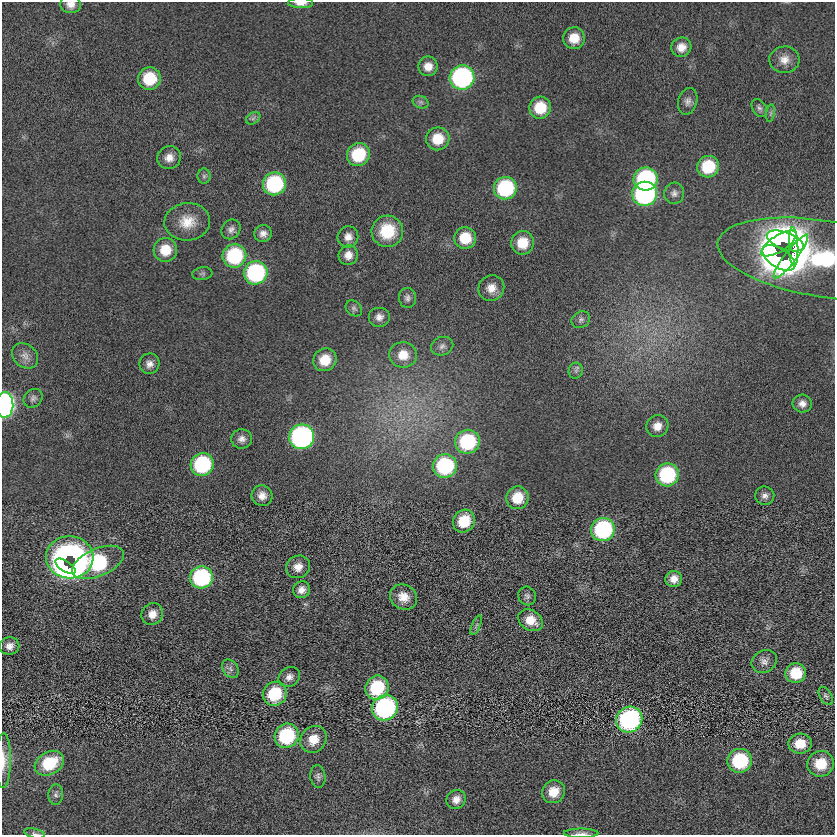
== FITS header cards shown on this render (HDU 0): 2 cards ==
NAXIS1  =                  833
NAXIS2  =                  833

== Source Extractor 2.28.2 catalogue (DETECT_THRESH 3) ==
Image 833 x 833 px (HDU 0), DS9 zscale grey, 1 PNG px = 1 image px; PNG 837 x 837 px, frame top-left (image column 1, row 833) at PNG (2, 2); each listed source drawn as its Kron ellipse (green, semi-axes under 4 px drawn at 4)
Background 0.0477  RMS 4.7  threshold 14.2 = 3 sigma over >= 5 px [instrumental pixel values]
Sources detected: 103; all 103 listed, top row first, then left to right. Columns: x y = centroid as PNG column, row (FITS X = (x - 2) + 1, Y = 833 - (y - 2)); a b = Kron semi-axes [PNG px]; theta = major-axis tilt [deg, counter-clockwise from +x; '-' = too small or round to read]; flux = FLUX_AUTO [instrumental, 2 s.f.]
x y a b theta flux
300 3 12 5 0 2400
71 5 10 8 -6 2200
574 38 11 11 - 5700
681 47 10 9 - 3400
784 60 15 13 5 3500
428 66 10 9 - 3300
462 77 12 12 - 65000
149 78 11 11 - 13000
688 101 13 9 74 1800
421 102 8 6 -21 880
540 108 11 11 - 9500
759 108 10 7 -57 1100
770 113 9 4 81 620
253 118 8 5 31 820
438 139 12 11 - 7900
358 155 12 11 - 17000
169 158 12 11 - 3100
708 167 11 10 - 14000
204 176 8 6 -90 820
646 179 12 11 - 42000
274 184 12 11 - 32000
505 188 11 11 - 29000
674 193 10 10 - 1500
645 194 12 12 - 68000
187 222 23 18 6 7500
231 229 10 9 - 1600
387 231 16 15 - 12000
263 234 9 8 - 1900
348 237 10 10 - 2500
465 238 11 10 - 8500
785 241 19 8 -20 100000
522 243 12 11 - 7400
779 243 20 8 33 93000
794 247 19 4 -88 61000
165 250 12 12 - 7300
348 255 10 9 - 2900
234 256 12 11 - 28000
791 256 27 6 53 85000
779 258 18 9 -33 100000
824 259 108 38 -9 100000
256 273 12 11 - 44000
202 274 10 6 7 880
491 288 13 12 - 3800
407 298 10 8 -86 1300
354 308 9 7 -41 950
379 317 11 10 - 2100
581 320 10 8 32 1100
442 346 11 9 22 1500
403 355 14 13 - 5600
25 356 14 11 -41 2400
325 360 12 11 - 7200
149 364 10 10 - 2200
576 371 8 7 - 1000
33 398 10 8 43 1300
802 404 9 9 - 2100
5 405 13 8 88 93000
657 426 11 10 - 3400
302 437 12 12 - 90000
242 439 10 9 - 1900
467 442 12 12 - 26000
202 464 12 11 - 31000
445 466 12 12 - 32000
667 475 12 11 - 29000
262 496 10 10 - 2800
765 496 9 9 - 1600
517 498 11 11 - 8000
464 521 12 10 55 10000
603 529 12 11 - 41000
70 557 24 21 -3 190000
98 562 28 13 23 38000
65 566 11 5 -33 43000
298 567 12 11 - 3200
201 577 11 11 - 35000
674 579 8 8 - 2700
301 590 8 8 - 2300
527 596 9 8 - 1200
403 597 14 12 -31 4400
152 614 11 10 - 3300
531 620 13 10 -32 5200
476 625 10 4 67 740
10 646 10 8 12 2200
764 661 13 11 31 2000
230 669 10 7 -54 1400
796 673 10 9 - 9400
289 677 11 9 34 2000
377 688 12 11 - 19000
275 694 12 11 - 16000
826 696 10 6 -60 840
385 708 13 12 - 57000
629 720 13 12 - 57000
287 736 12 11 - 23000
313 739 14 12 48 5200
800 744 12 10 3 5900
3 760 27 7 89 3700
740 761 12 12 - 22000
49 763 15 11 28 14000
821 764 13 13 - 9400
318 777 11 7 -84 1200
553 792 12 11 - 5500
56 795 10 7 87 1200
456 799 10 9 - 2400
35 833 10 4 -14 660
581 833 17 4 0 1400
At the frame edge (FLAGS 8, measured only in part): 7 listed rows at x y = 300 3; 71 5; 824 259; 5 405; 3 760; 35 833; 581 833